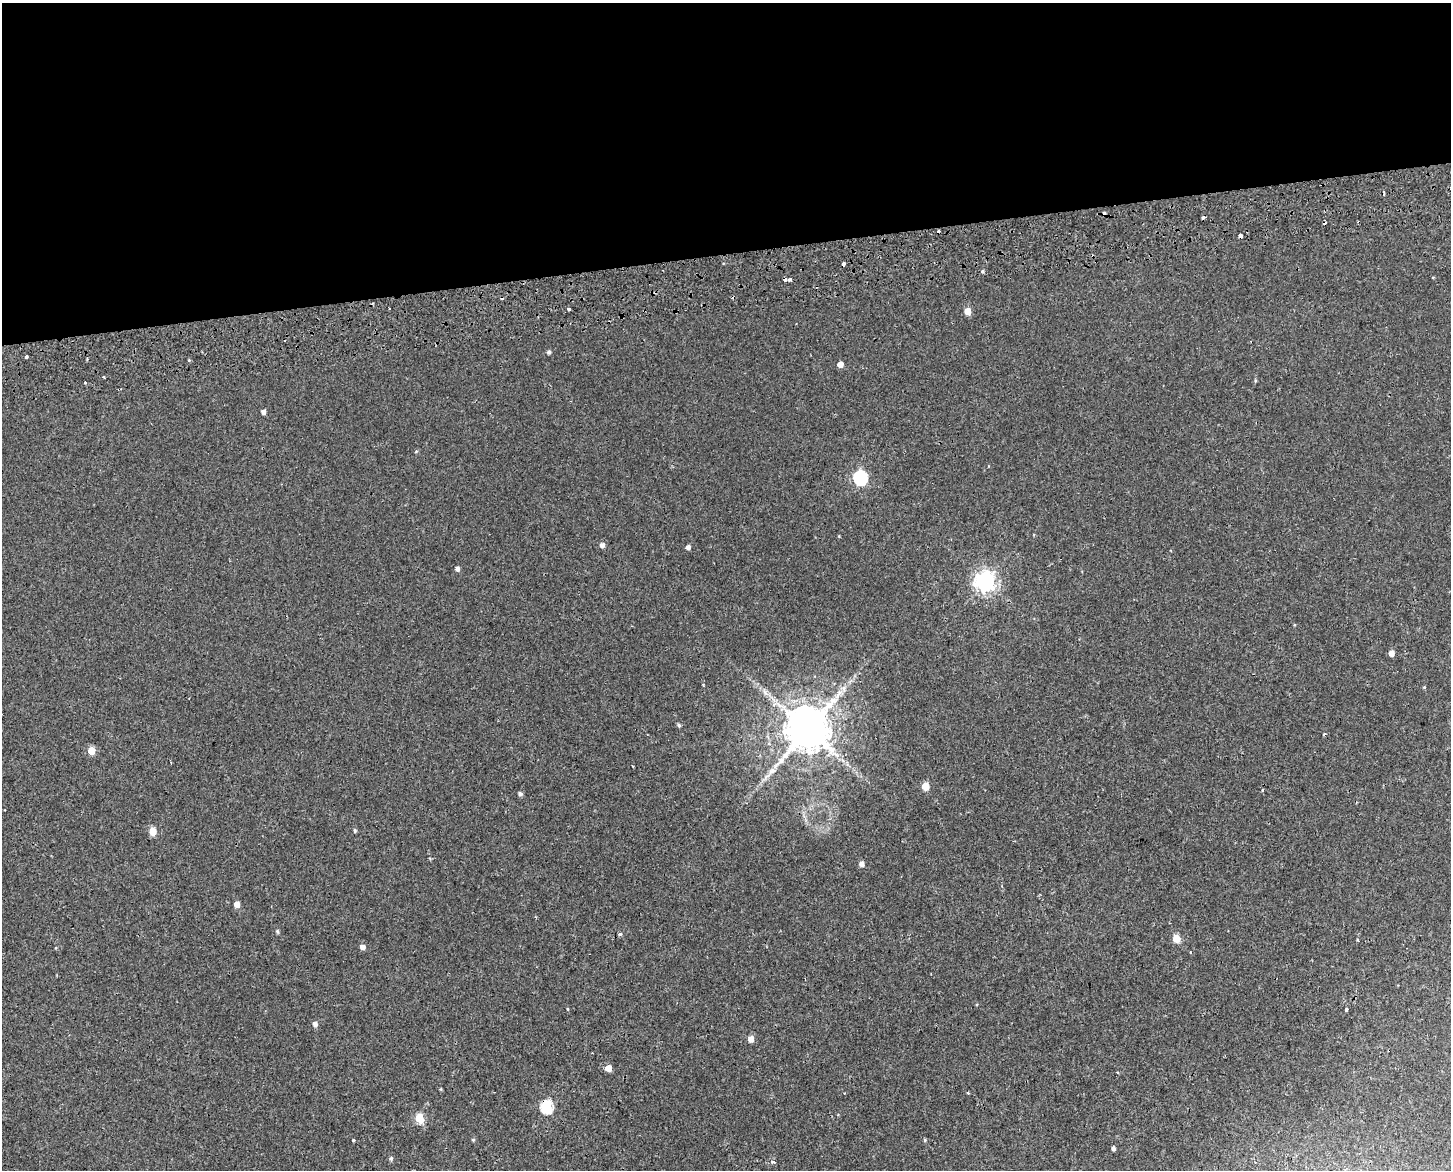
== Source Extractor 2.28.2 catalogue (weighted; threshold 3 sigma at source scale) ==
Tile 2 of 3 x 4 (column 2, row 1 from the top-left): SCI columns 1475-2923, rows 3563-4730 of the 4454 x 4791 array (HDU 1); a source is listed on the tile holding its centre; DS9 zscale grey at full resolution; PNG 1453 x 1172 px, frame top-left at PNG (2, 3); no overlay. Shown black and unused: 22% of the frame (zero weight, under 2 of 3 exposures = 4% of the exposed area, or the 3 px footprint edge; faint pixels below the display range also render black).
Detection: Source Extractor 2.28.2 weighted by HDU 2 'WHT'; one run over the whole footprint, this tile lists its part. Background 0.00163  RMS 0.0027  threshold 0.0124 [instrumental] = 3 sigma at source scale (4.5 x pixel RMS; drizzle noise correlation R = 1.50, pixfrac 1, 0.0396/0.0396 arcsec/px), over >= 5 px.
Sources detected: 62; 10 cosmic-ray / hot-pixel residue — not listed; the other 52 listed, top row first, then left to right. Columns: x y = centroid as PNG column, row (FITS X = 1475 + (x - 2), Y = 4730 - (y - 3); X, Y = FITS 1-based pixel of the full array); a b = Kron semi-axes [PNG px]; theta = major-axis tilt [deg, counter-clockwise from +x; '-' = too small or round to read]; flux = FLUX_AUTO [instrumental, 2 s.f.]
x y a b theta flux
1240 235 4 3 - 2.8
843 264 4 3 - 1.7
982 271 5 4 - 0.41
790 280 3 3 - 0.68
569 309 3 3 - 1.4
968 311 5 5 - 3.6
549 352 5 4 - 0.55
26 357 3 2 - 0.32
840 364 5 4 - 2
104 377 3 2 - 0.27
1255 380 6 3 -89 0.3
85 383 3 3 - 1.7
263 412 4 4 - 1.1
416 451 5 3 - 0.25
860 478 7 6 - 39
602 545 5 5 - 1.1
688 547 4 4 - 0.95
457 568 5 4 - 0.97
985 581 8 7 - 130
1391 653 5 5 - 1.7
1424 687 4 4 - 0.23
843 688 9 6 -74 0.99
765 692 10 4 -56 0.94
679 725 5 4 - 0.45
807 729 12 11 - 1200
1324 734 4 3 - 0.28
91 751 5 5 - 5.2
772 771 12 7 29 1.5
925 786 5 5 - 5.7
1262 790 4 3 - 0.28
520 794 4 4 - 0.75
355 830 5 4 - 0.34
153 831 5 5 - 4.8
862 864 5 4 - 1.4
237 904 5 4 - 2.2
277 931 5 4 - 0.37
620 934 4 3 - 0.53
1176 938 5 5 - 5.5
362 947 5 4 - 1.4
1190 952 3 3 - 0.33
1346 1009 3 3 - 0.67
315 1024 5 5 - 1
751 1039 5 5 - 1.9
608 1068 5 5 - 3
547 1107 6 6 - 25
419 1118 5 5 - 9.9
353 1140 3 3 - 0.51
473 1140 5 4 - 0.32
925 1140 5 3 - 0.27
1113 1148 4 4 - 0.73
391 1158 4 3 - 0.63
773 1162 5 4 - 0.42
Overlapping masked pixels (flux is a lower limit): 3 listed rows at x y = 1240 235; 843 264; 547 1107